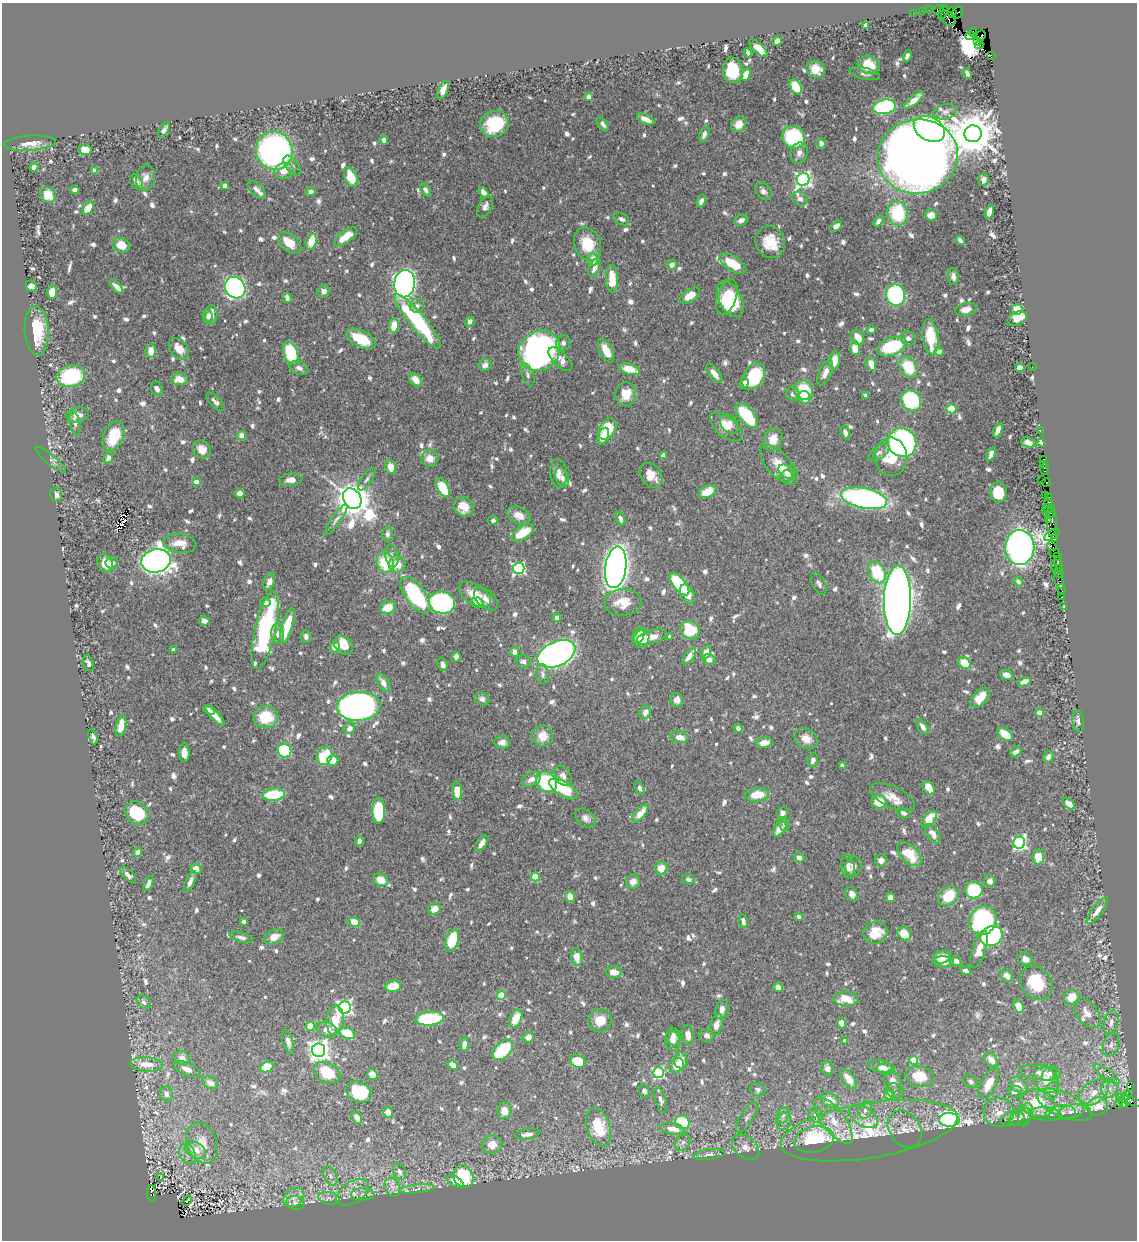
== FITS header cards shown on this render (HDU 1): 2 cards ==
NAXIS1  =                 1135
NAXIS2  =                 1238

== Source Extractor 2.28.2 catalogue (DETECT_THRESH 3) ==
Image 1135 x 1238 px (HDU 1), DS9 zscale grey, 1 PNG px = 1 image px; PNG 1139 x 1242 px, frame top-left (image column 1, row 1238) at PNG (2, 3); each listed source drawn as its Kron ellipse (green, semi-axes under 4 px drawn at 4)
Background 0.623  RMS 0.009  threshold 0.0269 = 3 sigma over >= 5 px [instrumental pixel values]
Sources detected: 967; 3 with non-positive FLUX_AUTO (blend fragments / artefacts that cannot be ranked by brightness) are neither listed nor drawn; of the other 964, the 500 brightest by FLUX_AUTO listed and drawn (464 fainter detections omitted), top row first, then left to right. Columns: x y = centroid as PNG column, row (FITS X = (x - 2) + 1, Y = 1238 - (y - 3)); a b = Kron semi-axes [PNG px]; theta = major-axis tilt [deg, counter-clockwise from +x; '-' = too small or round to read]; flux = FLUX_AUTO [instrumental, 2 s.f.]
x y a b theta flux
929 10 2 2 - 6.4
938 10 5 4 - 22
922 11 2 2 - 2.4
943 12 8 3 71 23
958 12 6 5 - 14
913 13 2 2 - 4.9
952 13 5 3 - 160
948 18 9 5 -52 400
866 25 4 4 - 3.1
973 32 4 2 - 6.1
970 36 4 2 - 21
981 36 5 4 - 56
777 41 4 4 - 7.6
977 41 3 2 - 72
979 45 4 3 - 26
758 48 11 5 -43 9.5
748 53 5 3 - 2
991 55 4 2 - 4.5
907 56 6 3 66 2.1
869 65 11 9 -16 16
816 69 10 8 -26 8.6
733 70 13 10 -85 26
865 73 15 5 -12 2.5
967 73 5 3 - 2.1
746 74 7 4 65 6.4
796 87 8 5 -62 27
443 90 10 5 67 5.9
588 97 4 4 - 7.4
914 100 12 4 41 5.6
884 107 11 7 11 76
945 112 12 7 12 2.8
646 119 9 4 -24 6
495 124 14 13 - 34
603 124 7 4 -49 2.7
739 124 8 7 - 6
929 129 16 11 -29 190
164 130 9 4 58 2.1
704 134 8 4 68 2.9
973 134 8 8 - 2500
793 137 12 10 -37 48
384 140 5 4 - 2.7
30 143 26 7 4 7.8
821 143 5 5 - 3.2
85 150 6 5 - 7.3
274 151 19 18 - 210
799 153 11 8 71 3.3
918 156 40 37 11 1200
292 166 11 6 -54 2.4
34 167 4 4 - 4.6
95 171 4 4 - 5.5
284 171 9 8 - 6.8
145 177 13 9 79 4.9
351 177 10 6 -67 15
803 179 6 6 - 200
984 180 6 5 - 2.4
137 182 8 5 -59 4.3
225 186 4 4 - 5.8
75 190 4 4 - 3.1
256 190 11 6 -45 3.1
425 190 7 4 -60 2.2
763 191 9 7 -47 2.8
310 192 5 4 - 2.5
484 193 6 4 -54 3.3
48 195 8 7 - 7.7
800 199 8 6 -34 2.7
701 201 6 4 70 2.8
485 207 11 7 63 2.9
88 208 7 4 59 11
989 212 7 4 73 4.6
898 213 12 10 -78 38
931 215 6 5 - 7.3
621 219 8 5 -31 2.4
741 220 7 5 26 2.9
878 221 6 4 55 2.3
836 226 6 4 42 2.6
346 237 14 6 36 11
960 240 5 3 - 2.7
312 242 8 4 73 21
770 242 16 14 -59 14
290 243 13 8 -39 11
588 244 17 13 -69 19
121 245 9 7 -22 12
593 259 6 5 - 6.8
733 264 15 7 -32 17
672 265 5 4 - 3.9
595 268 10 5 67 4.3
953 277 8 5 -86 2.4
612 279 14 6 -88 16
405 284 14 10 81 340
31 286 6 5 - 3.3
117 287 8 4 -46 4.6
235 288 11 10 - 220
324 291 6 6 - 3.5
52 292 6 5 - 9.3
690 295 11 6 34 9.2
895 295 11 9 -73 86
727 297 19 9 72 23
287 298 5 4 - 2.6
730 299 19 11 -63 34
417 306 7 7 - 2.9
966 309 11 6 13 4.6
1017 309 5 5 - 26
211 314 9 6 87 5.5
208 317 6 5 - 2
1017 318 10 6 24 9.8
418 321 34 8 -51 63
470 321 5 4 - 2.8
394 326 7 5 82 11
871 330 4 4 - 2.1
37 331 25 12 -86 25
930 337 18 8 -82 25
858 338 8 6 -62 8.5
908 338 8 7 - 2.1
361 339 16 8 -26 19
563 343 7 7 - 2
892 347 15 8 20 44
855 348 7 5 -87 9.5
179 349 12 8 -49 8.5
606 350 13 6 -63 10
151 351 7 5 87 7
539 351 21 19 37 250
939 352 5 4 - 5.1
291 353 12 7 -71 33
560 359 15 7 -44 5.4
834 361 9 5 81 7.6
871 364 7 4 -71 8.4
485 365 6 6 - 3.7
908 367 11 8 -60 23
1032 367 2 2 - 6.9
299 368 10 6 -21 2.8
1020 368 5 4 - 4.2
629 369 11 5 -17 13
714 373 11 5 -51 5.8
825 373 13 6 67 4.5
528 375 12 6 -71 2.3
71 376 14 11 12 49
754 376 15 10 58 35
179 379 8 6 1 8.4
415 380 7 5 -47 7.4
744 383 5 4 - 2.7
157 389 8 5 -61 2.7
804 390 10 9 - 30
626 394 12 10 79 11
793 394 7 6 - 2.2
865 395 4 4 - 2.7
804 397 6 6 - 7.3
911 401 11 9 -52 61
215 402 12 5 -46 2.5
951 409 5 4 - 18
77 415 11 7 10 4.8
747 415 15 7 -51 34
75 423 12 5 -78 2
729 424 11 7 -46 5.2
726 427 19 10 -41 9.1
607 429 11 8 60 25
998 430 8 4 65 4.8
1040 431 3 2 - 6.5
845 433 7 4 -74 2.2
242 435 4 4 - 5.9
114 436 16 10 68 20
603 436 9 5 68 5.9
773 439 11 9 71 7.8
1042 442 3 3 - 9.5
902 443 15 14 - 170
1028 443 7 4 -19 3.1
202 449 10 8 -44 5.6
879 453 12 6 35 2.2
991 454 7 4 63 3.9
663 456 4 4 - 6.7
891 457 19 16 -86 20
108 458 6 4 62 2.5
430 458 8 8 - 5.6
1044 459 3 2 - 14
51 460 19 5 -39 2.2
1044 464 2 2 - 2.6
779 465 25 11 -47 11
391 467 7 5 -71 7.6
1045 469 6 3 -90 17
787 472 9 6 -35 2.9
559 473 14 8 -86 5.4
651 475 13 10 -53 8.6
786 476 7 5 24 2.6
562 477 10 6 -68 2.9
367 479 13 5 56 2.1
1042 479 3 2 - 5
290 480 11 6 5 3.9
196 482 4 4 - 5.8
1046 482 4 3 - 14
443 488 10 5 -60 34
707 492 9 5 23 12
999 492 10 8 -86 17
240 494 5 4 - 4.7
56 495 7 6 - 2.8
1045 495 2 2 - 4.6
1048 497 4 2 - 9
864 498 23 10 -11 170
352 499 11 8 -58 1700
1049 502 4 3 - 14
464 507 10 9 - 10
1047 507 2 2 - 2.4
1045 510 2 2 - 2.1
1050 512 6 3 73 14
519 515 12 8 -25 6.8
620 519 7 4 -72 2.9
1048 519 2 2 - 9.5
336 520 18 4 54 2.9
493 520 5 4 - 2.1
1052 523 13 4 87 54
523 533 13 6 33 18
387 534 7 5 88 2.4
1052 535 8 4 33 58
1054 539 3 3 - 51
180 543 16 9 -8 9.1
1052 546 5 2 - 7
1020 547 17 14 89 540
1055 553 5 2 - 5.9
392 556 11 6 -79 3
1057 557 3 2 - 8.1
156 561 15 11 13 600
1058 561 3 2 - 12
385 562 10 8 -70 24
105 563 9 7 -67 7.9
112 563 6 6 - 2.2
397 564 8 8 - 8.4
616 567 21 10 82 550
519 568 6 6 - 100
1055 568 4 2 - 7.1
1059 569 3 2 - 6.5
877 572 12 8 -63 28
1058 573 5 3 - 13
1059 580 8 4 -74 28
1018 581 5 4 - 2.2
269 582 8 5 67 3.1
679 584 14 6 -51 54
819 584 12 6 -62 2.4
1061 589 5 2 - 5.7
687 594 10 6 -62 6.4
415 595 21 10 -54 58
475 595 18 10 -31 12
1062 596 3 3 - 19
486 599 14 8 -42 5.1
897 600 35 13 89 1100
265 602 5 4 - 2.6
477 602 6 5 - 2.8
623 602 19 13 3 12
442 603 13 11 -14 110
1064 607 3 3 - 11
388 608 8 6 18 11
557 618 4 4 - 2.6
204 621 5 4 - 3.8
287 625 18 5 74 20
265 630 40 10 77 98
690 630 10 8 -39 31
278 634 10 6 -84 3.1
306 636 6 5 - 2.1
638 636 9 5 66 8.5
670 636 3 3 - 2.6
652 637 15 7 17 7.8
642 638 9 7 66 14
343 645 10 8 -48 17
335 647 5 5 - 8.1
173 650 3 3 - 2.7
514 652 5 4 - 4.4
706 652 6 4 67 7.6
556 654 20 12 25 350
689 656 9 4 53 4.8
456 657 5 4 - 2.8
709 660 6 5 - 3.1
523 662 7 6 - 2.2
88 663 8 5 -69 2.4
964 663 6 5 - 14
443 664 6 5 - 2.6
542 674 10 6 -83 2.3
1007 675 7 4 -25 4.9
1024 682 6 4 21 5.4
383 683 10 5 -61 4.6
980 698 12 6 46 11
482 699 7 6 - 2.5
677 700 7 6 - 4.1
359 706 22 14 3 260
209 710 6 4 -36 2.3
645 712 7 5 59 4.5
1039 713 4 4 - 7.2
215 715 13 4 -47 6.5
266 717 12 11 - 20
1078 721 11 5 -83 2.4
121 726 11 5 78 10
923 727 8 4 -55 3.4
349 728 6 5 - 3.6
738 728 4 4 - 3.7
1005 734 9 5 -36 12
543 736 11 10 - 8.6
93 737 8 4 -72 2
680 737 9 5 -10 5.1
806 739 12 9 -36 6.7
502 742 8 6 -5 3.9
764 743 8 5 8 5.5
285 751 7 6 - 53
1016 752 6 5 - 2.6
184 753 9 5 -88 4.9
324 756 9 7 63 25
1048 757 6 5 - 2.7
333 760 5 5 - 7.6
813 760 7 5 73 3
842 765 4 3 - 2.7
563 776 11 7 -60 3.5
531 779 10 6 27 4.1
547 782 11 9 -45 54
639 788 7 4 -63 2.1
929 788 7 5 -56 8.9
563 789 16 7 -31 26
457 791 9 4 -82 13
274 795 11 6 5 29
757 795 12 6 7 12
892 797 24 10 -24 8.6
879 802 7 7 - 12
1068 804 7 4 -42 5.4
378 811 13 6 -88 40
137 813 13 10 -44 25
640 813 11 5 50 8
782 813 6 5 - 3.5
903 813 6 4 -20 2.4
585 818 11 8 -40 3.3
929 819 9 5 49 15
784 824 7 5 -71 2.1
780 829 8 5 53 7.6
933 834 11 6 -55 5.1
359 841 5 4 - 2.1
482 843 9 5 55 3.8
1019 843 6 6 - 110
137 852 4 4 - 3.5
909 854 15 8 -45 17
799 857 5 5 - 3.2
1038 857 7 6 - 10
881 860 6 6 - 3
853 866 10 8 64 2.6
848 867 12 6 -77 3.4
661 868 6 6 - 8.7
196 869 5 5 - 6
128 875 10 5 -45 3.2
535 877 4 4 - 25
688 879 6 5 - 2.3
381 880 8 6 -22 10
990 881 6 5 - 3.9
190 882 11 4 65 3
633 882 7 7 - 3.8
148 883 8 4 67 2.5
974 890 9 8 - 42
852 894 7 5 -56 3.7
948 896 11 9 39 18
570 897 5 5 - 8.2
890 897 5 4 - 2.8
434 909 6 5 - 6.8
1097 911 16 5 53 5.1
799 917 4 4 - 2.4
983 920 15 13 58 130
244 921 4 3 - 2.6
743 921 7 4 -78 2.9
354 922 6 4 -33 8.5
875 933 12 11 - 15
904 934 7 6 - 15
992 936 12 9 26 73
241 937 12 5 -15 2.6
274 937 10 7 25 5.7
452 940 11 6 74 29
979 949 20 6 72 8.4
577 957 9 5 -83 7.5
942 957 9 6 15 10
1025 959 7 6 - 4.2
956 961 6 5 - 3
944 962 10 5 -4 4.5
966 971 5 4 - 2.2
614 972 8 6 -1 6
1007 976 7 5 -43 5.2
1036 983 18 14 -53 26
393 986 8 5 12 16
778 987 5 4 - 5.7
501 996 4 4 - 22
1072 997 8 7 - 11
846 999 12 7 -1 12
144 1002 8 6 -40 2.2
1018 1006 7 5 -71 8.1
345 1008 6 6 - 150
722 1010 10 6 74 4.2
1087 1013 17 10 -51 6.2
516 1018 9 5 65 13
430 1019 14 7 5 55
335 1020 15 8 84 14
600 1020 11 11 - 11
1111 1022 12 7 74 4
842 1023 5 4 - 8.6
716 1025 11 5 76 6.9
310 1026 5 4 - 13
327 1030 11 7 -21 5.9
347 1033 8 5 -27 18
688 1035 10 6 -83 5.4
706 1036 7 6 - 3.6
528 1037 5 5 - 5
673 1037 9 7 -72 3.2
672 1041 9 7 -85 3.5
845 1041 4 4 - 2.9
288 1042 12 5 -73 3.1
464 1044 7 4 81 3.2
1111 1045 12 7 71 3.5
319 1050 7 6 - 450
503 1050 12 7 46 41
182 1058 8 7 - 4.4
991 1059 8 6 -53 7
914 1060 4 4 - 20
578 1061 7 6 - 22
681 1061 8 6 83 6.2
147 1064 16 7 -4 8.3
453 1065 5 4 - 4.7
676 1065 8 6 43 9.6
266 1067 7 5 24 21
880 1067 12 6 -10 5.5
827 1068 7 6 - 4
187 1069 13 6 -23 4.6
886 1069 9 5 -3 3.9
1040 1072 21 7 -7 5.5
327 1073 14 10 -28 20
659 1073 5 5 - 79
372 1074 5 5 - 6.5
1049 1074 9 6 43 2.5
1106 1074 15 4 -35 3
919 1076 14 10 -14 20
848 1079 11 6 -53 10
1046 1080 14 11 -48 9.4
893 1081 11 8 -67 5.6
971 1081 7 6 - 2.2
210 1083 8 5 -27 4.7
989 1083 17 7 63 11
1019 1085 10 6 -40 6.4
1130 1086 3 2 - 6.4
1110 1089 9 8 - 4.1
758 1090 8 6 -33 2.5
644 1091 6 5 - 2
895 1091 9 7 -18 2.9
1051 1091 9 6 66 2.3
359 1092 13 10 -26 31
1015 1092 7 5 16 2.5
1094 1092 17 11 35 8.9
166 1094 7 6 - 2.3
889 1095 5 4 - 7.2
1127 1096 4 3 - 42
1124 1098 4 2 - 31
661 1100 13 5 -73 2.6
830 1100 10 7 -36 9.7
1129 1100 14 4 -18 30
1037 1103 17 13 -17 22
1124 1103 4 3 - 7.4
1119 1104 4 2 - 9
1064 1105 29 12 -23 13
1097 1106 11 9 15 7.2
865 1110 9 6 73 2.9
504 1111 8 7 - 6.1
388 1112 5 5 - 6.5
999 1112 15 14 - 8.6
1071 1112 13 6 14 4
1061 1113 15 7 4 4.8
1045 1114 16 6 -4 4.3
783 1115 9 5 62 2.2
816 1115 8 6 -58 3.1
1026 1115 12 6 73 2.9
357 1117 7 4 -62 3.3
747 1117 17 6 58 3.4
864 1117 16 9 -33 6.7
1020 1117 12 8 32 3.1
1012 1119 12 6 12 2
833 1120 28 11 -52 15
949 1120 10 7 -3 250
682 1122 7 6 - 28
784 1122 9 7 68 2.3
599 1127 20 11 -74 20
673 1129 12 5 -10 6.2
905 1129 20 15 -56 10
869 1131 89 27 9 81
528 1134 12 5 8 3.5
814 1140 20 13 12 53
683 1142 9 6 51 2.2
202 1143 21 15 -69 12
492 1145 10 9 - 6.1
746 1147 15 10 -39 5.3
195 1150 11 8 -29 7.8
187 1154 10 8 -63 3.8
709 1154 16 5 8 2.4
399 1172 8 6 -64 3
330 1176 10 6 -65 2.3
160 1177 3 2 - 2.2
463 1177 12 9 -65 38
455 1181 9 5 -31 5.8
392 1187 10 7 -65 3.3
417 1189 17 3 6 2.5
353 1192 18 10 32 7.3
151 1193 8 4 -88 210
363 1194 12 6 1 3.1
294 1198 11 8 34 4.3
329 1198 11 6 -11 2.4
187 1201 5 3 - 2.9
295 1203 9 6 -15 2.5
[464 fainter detections neither listed nor drawn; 3 non-positive-flux detections neither listed nor drawn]